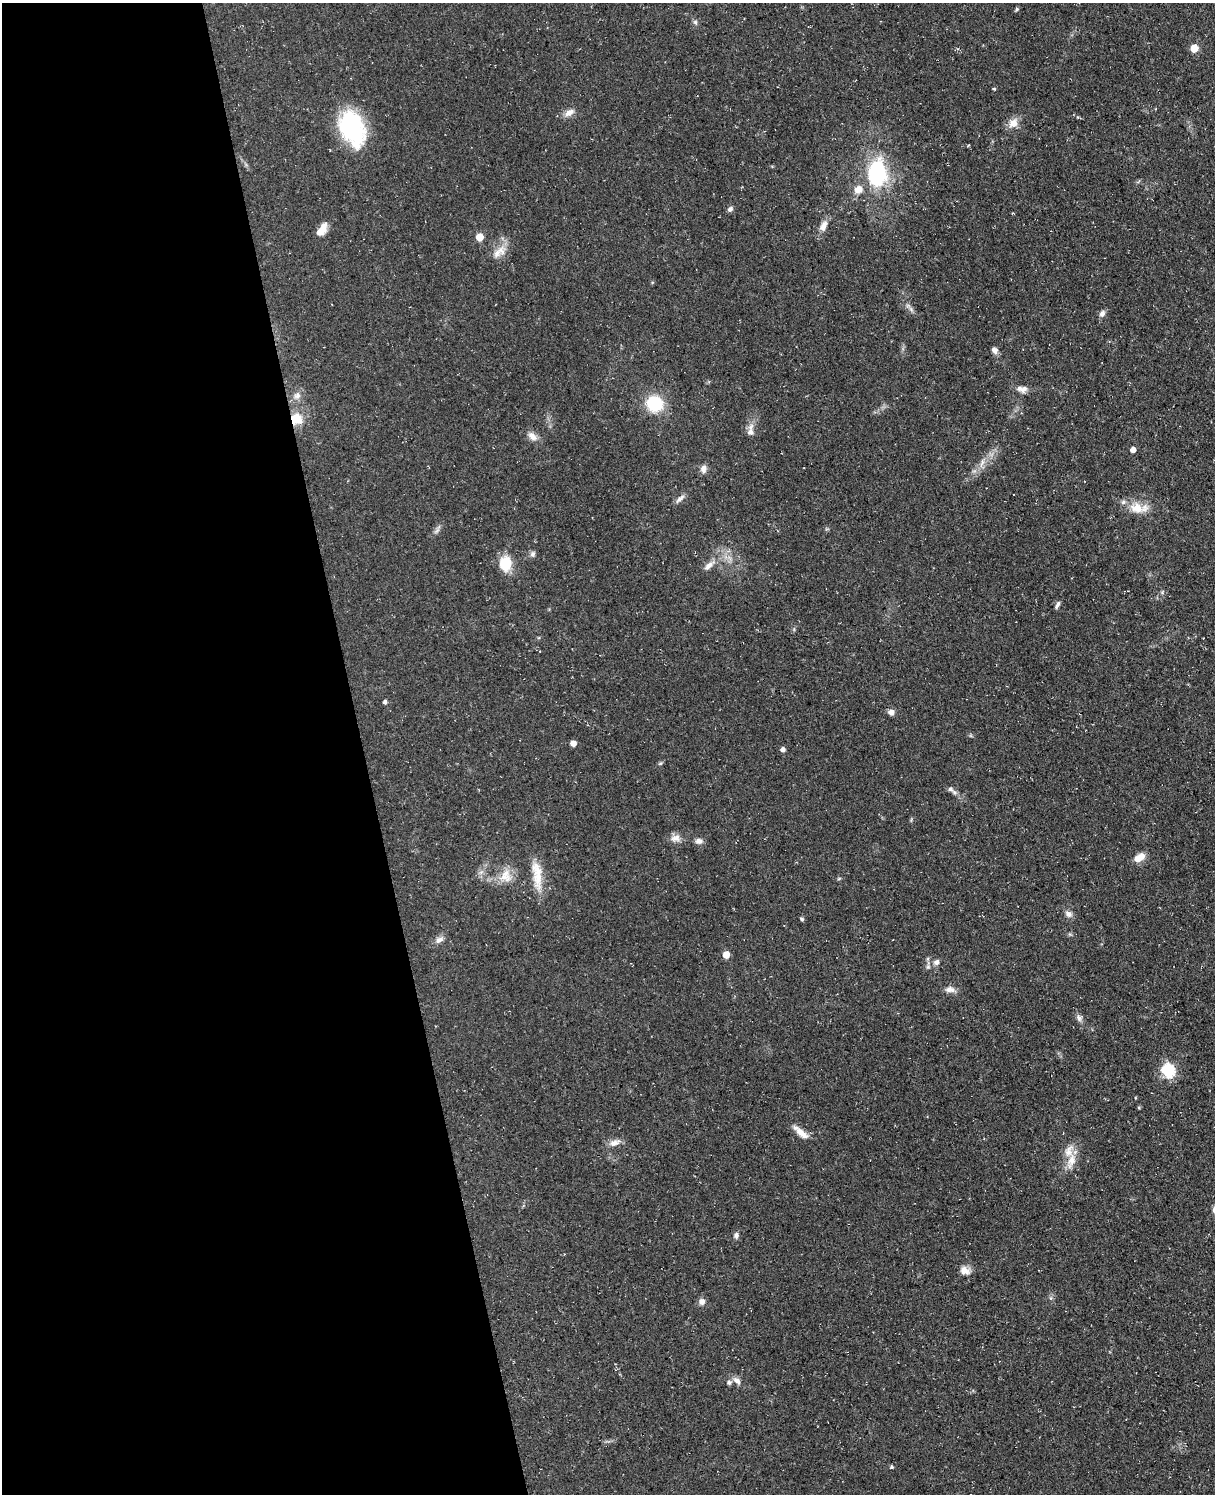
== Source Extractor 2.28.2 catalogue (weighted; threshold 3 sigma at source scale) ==
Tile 5 of 4 x 3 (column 1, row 2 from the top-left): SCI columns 69-1281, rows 1752-3243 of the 4953 x 4872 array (HDU 1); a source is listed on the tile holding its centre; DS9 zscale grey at full resolution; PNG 1217 x 1496 px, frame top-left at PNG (2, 3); no overlay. Shown black and unused: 30% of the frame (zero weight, under 3 of 4 exposures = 4% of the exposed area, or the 3 px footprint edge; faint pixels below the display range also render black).
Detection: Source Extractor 2.28.2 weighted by HDU 2 'WHT'; one run over the whole footprint, this tile lists its part. Background 0.0687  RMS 0.0068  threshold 0.0304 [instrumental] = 3 sigma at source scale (4.5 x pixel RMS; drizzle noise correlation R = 1.50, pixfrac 1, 0.05/0.05 arcsec/px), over >= 5 px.
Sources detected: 65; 3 inside a brighter listed object's ellipse — not listed separately; the other 62 listed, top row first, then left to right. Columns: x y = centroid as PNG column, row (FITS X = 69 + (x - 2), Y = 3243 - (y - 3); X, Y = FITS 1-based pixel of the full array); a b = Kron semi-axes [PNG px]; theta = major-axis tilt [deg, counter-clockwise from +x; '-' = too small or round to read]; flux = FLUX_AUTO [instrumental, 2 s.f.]
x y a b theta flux
1017 9 6 4 50 0.98
695 22 7 5 -47 1.4
1194 48 5 5 - 19
994 89 4 3 - 0.83
569 113 13 8 29 4.5
1013 123 15 12 40 6.4
352 128 36 23 -66 69
877 173 30 20 86 59
858 189 12 11 - 6.3
730 209 7 6 - 1.9
823 226 16 9 69 5.1
322 229 15 8 57 7.4
480 237 5 5 - 15
501 250 16 12 62 8.2
911 309 9 4 -53 1.9
1102 313 9 6 54 2.7
994 350 9 8 - 2.6
1024 389 11 8 34 3.4
297 396 12 8 61 3.9
655 403 16 15 - 29
296 419 15 14 - 12
750 431 17 8 87 4.8
532 436 13 8 -42 5
1133 450 5 5 - 3.7
982 463 16 5 72 3.7
703 469 11 7 82 3.3
680 499 16 5 40 2.8
1136 508 21 15 -26 12
437 531 12 5 45 2.1
533 554 8 7 - 1.9
505 564 18 14 -82 15
709 565 19 8 42 5.2
1058 605 10 4 63 1.8
385 702 4 4 - 2
891 712 7 6 - 3.5
573 743 5 4 - 5.6
783 750 5 5 - 2.7
660 763 6 4 29 0.99
950 789 8 7 - 2.2
676 838 14 10 9 4.7
699 841 9 7 1 2.8
1139 858 15 8 35 6.9
537 875 41 11 -84 15
504 877 24 12 -7 12
1068 914 10 8 -34 3
802 919 5 4 - 1.1
439 940 12 7 28 3.4
726 955 5 5 - 9.3
936 962 7 6 - 2.5
928 967 7 5 69 1.5
950 989 13 8 -4 3.8
1079 1018 10 7 -58 2.5
1168 1071 6 6 - 91
1139 1108 5 3 - 0.6
802 1134 23 8 -41 6.9
614 1143 17 8 16 4.7
1071 1161 22 10 67 9
736 1235 7 6 - 2.1
965 1271 13 10 -16 5.1
702 1302 8 8 - 3.1
737 1381 14 7 -45 3.6
892 1467 4 4 - 1.1
Overlapping masked pixels (flux is a lower limit): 1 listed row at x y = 296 419